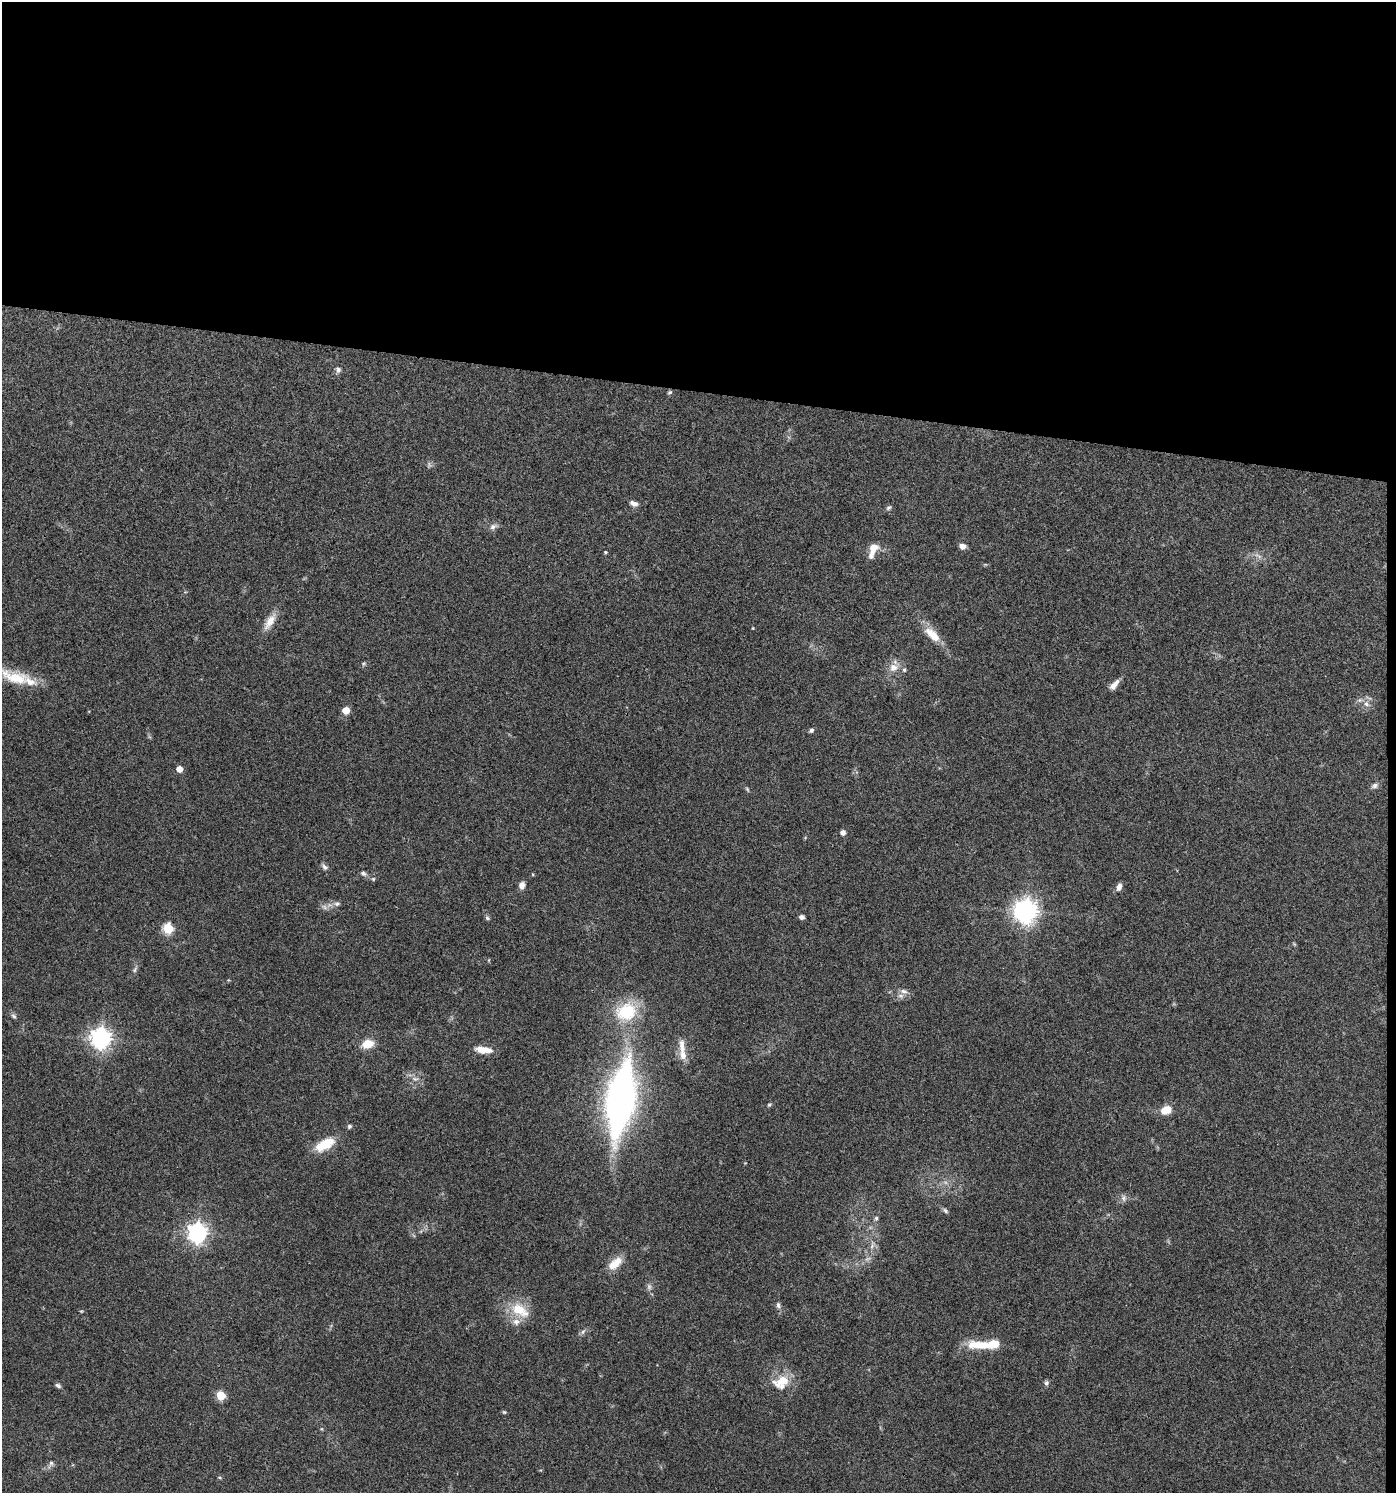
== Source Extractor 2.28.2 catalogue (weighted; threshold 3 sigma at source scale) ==
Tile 3 of 3 x 3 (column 3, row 1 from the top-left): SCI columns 2894-4287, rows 2987-4477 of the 4500 x 4479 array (HDU 1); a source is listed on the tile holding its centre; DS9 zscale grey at full resolution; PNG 1398 x 1495 px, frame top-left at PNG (2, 2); no overlay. Shown black and unused: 27% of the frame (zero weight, under 3 of 4 exposures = <1% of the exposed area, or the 3 px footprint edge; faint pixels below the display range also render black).
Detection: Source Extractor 2.28.2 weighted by HDU 2 'WHT'; one run over the whole footprint, this tile lists its part. Background 0.0804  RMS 0.0056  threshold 0.0252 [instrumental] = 3 sigma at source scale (4.5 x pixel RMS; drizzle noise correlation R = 1.50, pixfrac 1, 0.05/0.05 arcsec/px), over >= 5 px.
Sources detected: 77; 2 too faint to see at this stretch — not listed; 9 inside a brighter listed object's ellipse — not listed separately; the other 66 listed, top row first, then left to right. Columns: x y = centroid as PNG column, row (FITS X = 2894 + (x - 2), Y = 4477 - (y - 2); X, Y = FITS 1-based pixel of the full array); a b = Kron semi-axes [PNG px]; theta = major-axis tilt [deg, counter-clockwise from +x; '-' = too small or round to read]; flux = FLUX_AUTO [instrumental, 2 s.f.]
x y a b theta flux
338 370 8 7 - 1.6
670 392 6 4 17 0.81
634 503 10 6 -24 2.6
888 508 8 6 43 1.2
493 527 10 7 31 2.3
963 546 6 5 - 3.5
873 548 15 10 62 6
605 552 4 4 - 0.69
1258 556 13 4 -27 2
270 622 25 9 57 6.7
753 628 4 3 - 0.43
932 634 27 11 -42 9.3
364 663 7 4 58 0.77
893 667 14 12 -1 5.6
15 677 42 15 -17 19
1114 685 14 6 51 3.9
1366 704 9 6 -40 2.6
346 710 5 5 - 10
811 730 6 5 - 1.3
179 769 5 5 - 5.9
1374 785 9 7 32 1.9
747 789 8 4 -55 0.8
843 832 5 4 - 3
324 867 9 6 -46 1.8
363 873 9 6 -25 1.5
373 879 5 5 - 0.8
522 885 8 6 78 3.1
1119 887 10 6 66 2.4
337 904 9 6 15 1.7
324 907 9 6 -37 1.8
1026 911 9 8 - 480
802 917 5 5 - 1.9
487 918 6 5 - 1
168 928 6 5 - 36
228 980 4 3 - 0.48
904 991 11 7 -14 2.8
626 1012 22 18 21 28
13 1016 8 5 -41 1.2
101 1038 7 7 - 350
368 1044 11 8 16 10
483 1050 19 7 -6 7.8
683 1055 15 10 -79 5
415 1079 10 6 -4 2.4
620 1099 78 27 81 210
769 1105 5 4 - 0.76
1166 1110 10 7 22 9.4
349 1126 6 5 - 1.1
325 1144 26 12 29 14
1124 1198 10 7 -81 2
945 1211 8 5 -51 1.2
876 1218 5 5 - 1.1
197 1233 7 7 - 290
872 1245 11 5 67 2.3
615 1264 19 10 40 9
649 1287 9 6 -75 1.7
778 1305 8 6 -81 1.7
520 1310 28 15 -33 15
583 1332 9 5 56 1.4
980 1345 28 9 -4 16
783 1380 23 12 5 11
1046 1383 7 6 - 1.2
58 1385 8 5 -32 1.3
221 1395 5 5 - 23
504 1412 5 5 - 0.74
51 1463 8 6 74 1.5
219 1477 6 3 -19 0.58
Isophote crosses this tile's border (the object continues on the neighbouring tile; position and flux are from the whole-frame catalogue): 1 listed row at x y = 15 677